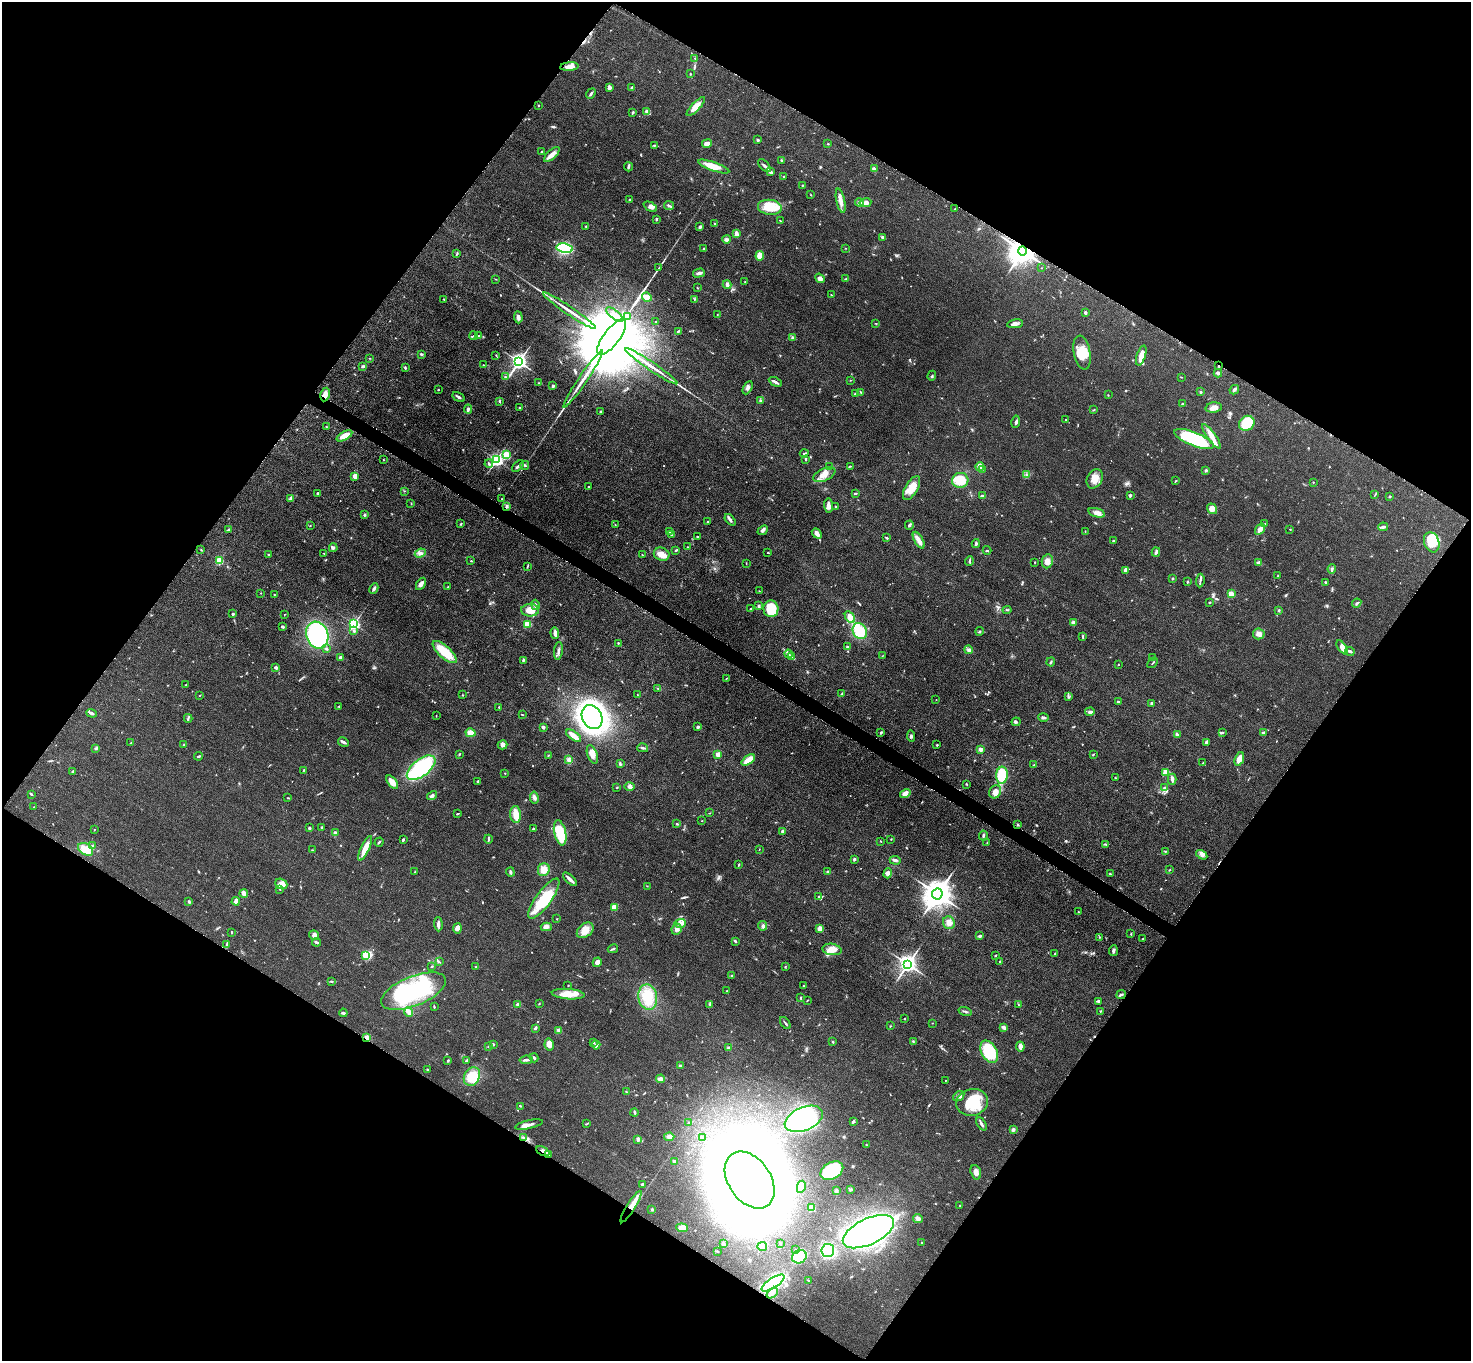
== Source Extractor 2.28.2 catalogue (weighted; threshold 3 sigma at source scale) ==
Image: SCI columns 13-5885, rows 162-5597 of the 5894 x 5897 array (HDU 1 of 3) = the unmasked area's bounding box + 8 px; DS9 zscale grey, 4 x 4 block average (1 PNG px = mean of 4 x 4 image px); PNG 1473 x 1363 px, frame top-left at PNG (2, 2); each listed source drawn as its Kron ellipse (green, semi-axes under 4 px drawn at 4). Shown black and unused: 49% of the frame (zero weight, under 3 of 5 exposures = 1% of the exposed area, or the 3 px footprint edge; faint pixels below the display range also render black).
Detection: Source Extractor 2.28.2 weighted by HDU 2 'WHT'. Background 0.0479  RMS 0.0053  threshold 0.024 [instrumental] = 3 sigma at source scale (4.5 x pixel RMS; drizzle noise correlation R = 1.50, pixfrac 1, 0.05/0.05 arcsec/px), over >= 5 px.
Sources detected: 716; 1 too faint to see at this stretch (4 x 4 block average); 10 inside a brighter object's white glare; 5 cosmic-ray / hot-pixel residue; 2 long thin detections or spike segments (spike, bleed or trail) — neither listed nor drawn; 12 coinciding with a brighter row at this scale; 33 inside a brighter listed object's ellipse — not listed separately; of the other 653, all 500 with FLUX_AUTO >= 1.36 (the completeness limit of this list) listed and drawn (153 fainter detections not listed), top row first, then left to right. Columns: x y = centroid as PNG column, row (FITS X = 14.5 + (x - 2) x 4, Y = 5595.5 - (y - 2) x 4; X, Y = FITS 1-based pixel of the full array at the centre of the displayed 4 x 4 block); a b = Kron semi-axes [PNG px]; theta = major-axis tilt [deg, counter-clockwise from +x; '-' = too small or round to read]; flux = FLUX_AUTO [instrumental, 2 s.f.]
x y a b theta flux
695 58 2 2 - 1.9
569 67 9 3 5 26
690 74 2 2 - 2.4
609 87 4 3 - 8.8
632 88 3 2 - 6.2
591 94 6 2 52 5.9
538 105 2 2 - 1.8
696 107 12 4 47 36
633 112 3 2 - 4.9
646 112 3 2 - 4.7
758 140 3 2 - 5.1
707 144 5 3 - 19
828 144 2 2 - 2.5
654 145 3 2 - 3.1
542 152 3 2 - 2.9
552 155 10 4 44 20
781 161 3 2 - 2.7
764 166 8 3 -47 8.9
628 167 4 2 - 5.2
714 167 16 4 -19 55
874 169 3 3 - 4.2
771 172 4 3 - 7
784 177 3 2 - 2.7
802 185 3 2 - 1.9
811 195 2 2 - 1.6
629 200 3 2 - 3.4
841 201 12 4 -78 21
860 202 4 4 - 11
865 203 6 3 9 17
669 206 5 2 - 5.6
650 207 7 4 -26 16
770 207 12 7 -7 93
955 209 3 2 - 1.5
656 219 3 2 - 4.9
780 220 3 2 - 1.9
715 224 2 2 - 3.9
586 226 3 2 - 1.5
700 227 3 2 - 6.8
736 234 4 2 - 23
883 237 4 2 - 6
727 239 4 3 - 10
565 248 8 4 -10 290
845 248 2 2 - 1.7
704 249 3 3 - 4.1
1023 251 4 4 - 3700
457 254 3 2 - 3.1
760 256 5 4 - 34
659 267 4 2 - 3.5
1042 268 2 2 - 1.6
699 273 6 3 15 9.3
820 278 5 3 - 12
496 279 3 2 - 1.7
846 279 3 2 - 4
745 282 2 2 - 1.7
727 285 4 3 - 7.7
697 288 2 2 - 1.9
831 295 2 2 - 1.7
647 297 5 3 - 37
443 299 2 2 - 2.2
694 299 3 2 - 2.4
570 311 32 2 -34 40
1085 313 3 3 - 4.7
615 314 10 3 -38 15
717 315 2 2 - 1.5
518 317 6 3 -86 10
627 317 3 2 - 2400
656 322 2 2 - 1.6
876 323 2 2 - 1.9
1015 324 8 3 9 14
678 331 4 2 - 3.9
473 336 4 2 - 4.1
478 336 3 2 - 4.4
612 337 21 8 53 100000
793 337 4 2 - 3.7
1082 353 17 8 -80 57
421 354 3 2 - 3.7
496 355 3 2 - 1.5
1141 355 10 4 72 24
370 358 2 2 - 1.6
519 362 3 3 - 1000
483 365 2 2 - 1.7
363 366 4 3 - 4.8
651 366 31 2 -34 41
1219 366 2 2 - 2.2
405 368 4 2 - 3.7
1218 373 4 3 - 5.9
932 376 5 2 - 5.1
505 377 4 2 - 3.1
1181 377 3 2 - 1.7
583 379 34 2 56 51
850 380 2 2 - 1.6
775 382 7 2 -28 13
539 383 2 2 - 1.6
553 386 2 2 - 13
748 388 7 4 62 10
438 390 2 2 - 3.2
1234 390 5 2 - 8
860 392 3 2 - 1.9
1200 392 3 2 - 3.2
855 393 4 2 - 2.4
325 394 7 4 79 21
1108 395 2 2 - 1.6
459 397 6 2 -30 8.7
760 400 3 2 - 3.4
499 401 3 2 - 3.2
1182 404 2 2 - 2.2
520 408 2 2 - 8.5
1214 408 8 5 6 17
468 409 4 2 - 7.4
1093 410 3 2 - 1.9
600 412 2 2 - 3
1066 420 2 2 - 1.9
1016 422 6 3 79 6.5
1247 423 8 7 - 110
326 427 2 2 - 1.4
345 436 8 4 30 41
1211 436 15 4 -55 27
1194 439 21 6 -22 320
804 453 4 2 - 3.7
507 455 2 2 - 140
805 459 3 2 - 3.5
383 460 2 2 - 1.7
496 460 2 2 - 660
489 464 4 2 - 5
525 465 4 2 - 4.1
518 466 7 2 43 8
850 466 3 2 - 2.3
830 467 2 2 - 2.4
980 467 4 3 - 26
983 469 2 2 - 1.6
1206 470 3 3 - 4.4
1026 474 3 2 - 4.1
824 475 12 6 26 30
355 476 3 2 - 24
1095 479 10 7 61 32
960 480 8 7 - 64
1176 481 2 2 - 2.5
1313 482 2 2 - 1.4
588 487 2 2 - 7.1
912 488 13 6 59 44
404 491 2 2 - 1.8
317 493 3 2 - 3.3
855 493 3 2 - 3.7
1130 495 3 2 - 4.8
1375 495 3 2 - 2.5
982 496 3 2 - 7.5
1389 497 3 2 - 2
290 499 3 2 - 4.6
502 499 2 2 - 1.7
411 504 3 2 - 1.9
829 505 7 3 -85 19
507 506 4 3 - 4.6
836 506 3 2 - 2.6
1212 509 5 5 - 13
1096 513 8 4 -16 16
365 515 3 3 - 3.9
730 520 7 3 -51 9.2
707 522 2 2 - 2.1
461 524 3 2 - 1.9
615 524 2 2 - 1.5
1265 524 3 2 - 1.8
909 525 4 2 - 5.7
310 526 2 2 - 2
1383 527 5 3 - 8.2
1260 529 6 3 57 20
1290 529 2 2 - 1.5
228 530 3 2 - 3.4
763 530 6 3 40 8.1
670 531 3 2 - 5.7
1085 531 2 2 - 1.6
817 533 6 3 -49 15
671 535 3 2 - 2.6
697 536 2 2 - 1.8
887 538 3 2 - 4
919 540 9 3 -60 22
1113 541 2 2 - 2.1
1432 542 10 7 -71 72
976 543 4 3 - 7.8
688 547 2 2 - 1.5
333 548 4 3 - 5.9
201 550 2 2 - 1.6
676 550 4 2 - 4.4
987 550 4 2 - 3.3
768 552 2 2 - 1.4
1156 552 5 2 - 8.7
324 553 3 2 - 1.7
420 553 6 3 24 10
662 554 8 6 -20 30
269 555 2 2 - 8.9
642 555 2 2 - 1.8
219 561 2 2 - 110
471 561 2 2 - 2
969 561 4 2 - 4.7
1047 561 7 5 81 20
1035 562 2 2 - 1.5
746 563 3 2 - 1.4
1258 563 4 3 - 5.8
527 566 3 2 - 2.4
1332 569 4 2 - 6.1
1126 570 4 3 - 12
1278 576 3 2 - 2
1172 578 2 2 - 3.3
1200 581 7 2 84 5.8
1187 582 3 2 - 3.5
1325 582 2 2 - 3.1
421 584 7 3 58 12
448 587 3 2 - 2.6
374 589 5 2 - 7.3
759 591 2 2 - 1.6
261 593 2 2 - 1.7
274 594 2 2 - 1.6
1231 594 2 2 - 52
1209 602 2 2 - 3.4
1357 603 5 2 - 3.9
535 605 5 3 - 7.6
759 606 4 3 - 5.2
751 609 3 2 - 3.5
771 609 8 7 - 92
530 610 9 6 -2 42
1007 610 4 2 - 2.8
1279 610 3 2 - 3.1
233 614 2 2 - 5.6
284 615 3 2 - 1.4
850 617 6 4 -57 22
1073 622 4 4 - 9.4
354 624 3 3 - 410
527 624 2 2 - 140
283 627 3 2 - 4.6
354 631 3 3 - 5.2
860 631 8 6 -60 88
980 631 4 2 - 3
555 633 6 3 -86 13
1259 634 6 5 - 14
317 635 14 11 -70 460
1083 637 3 2 - 1.9
618 643 2 2 - 4.8
848 647 3 2 - 6
1342 647 8 4 -54 17
327 649 3 2 - 4.1
968 650 4 3 - 6.4
558 651 9 2 83 10
1350 651 5 2 - 6.4
445 652 15 6 -43 99
789 654 4 3 - 6.6
882 656 3 2 - 1.9
792 657 3 2 - 4.1
340 658 2 2 - 12
1152 658 2 2 - 1.8
523 660 3 2 - 4.4
1051 662 5 2 - 4
1153 663 6 2 48 3.3
1118 664 2 2 - 1.4
276 667 3 2 - 7.7
726 679 2 2 - 1.6
186 685 3 2 - 2.8
658 688 3 2 - 2.6
842 693 4 2 - 3.8
200 695 3 2 - 1.5
462 695 2 2 - 1.7
637 695 2 2 - 1.4
1068 697 2 2 - 2
936 700 2 2 - 1.4
1118 701 2 2 - 6.2
1152 703 2 2 - 6.6
339 706 2 2 - 2.7
499 707 3 2 - 2.2
1090 712 5 3 - 7.2
92 713 5 3 - 8.4
436 715 2 2 - 1.5
523 715 2 2 - 1.8
592 717 12 10 -65 1000
1043 717 5 3 - 7
188 718 4 2 - 4
1016 722 4 2 - 4.1
543 727 3 2 - 8
698 727 2 2 - 5.8
881 732 3 2 - 3.9
1222 732 2 2 - 3.3
1263 732 3 2 - 5.5
471 733 5 4 - 26
1177 734 4 3 - 4.5
574 736 9 4 -35 20
911 736 6 2 -83 4.5
343 742 6 2 -30 8.5
1207 742 4 3 - 7.6
131 743 3 2 - 3
184 744 2 2 - 1.4
503 745 5 4 - 13
937 745 2 2 - 2.9
643 748 5 2 - 6.9
95 749 2 2 - 1.9
981 749 4 3 - 16
459 754 2 2 - 1.4
592 754 9 5 -71 22
718 754 2 2 - 56
548 755 3 2 - 1.6
1093 755 2 2 - 2.5
199 756 4 2 - 4.1
569 759 3 2 - 3.4
1239 759 7 4 70 30
748 760 7 4 37 37
1203 763 2 2 - 1.5
620 764 4 2 - 4
1034 765 3 2 - 3.1
421 768 17 8 37 340
304 770 3 2 - 2
73 771 4 3 - 4.6
1166 772 2 2 - 65
505 773 2 2 - 2.1
1002 775 8 5 85 130
1115 778 3 2 - 2.5
1172 779 5 3 - 7.5
478 781 2 2 - 6.1
392 782 8 3 -52 39
967 784 3 2 - 2.4
617 787 2 2 - 1.9
629 787 5 4 - 12
1164 787 3 2 - 2
995 792 7 5 57 23
905 793 5 3 - 21
31 794 3 2 - 3.6
432 796 5 3 - 7.2
288 798 4 2 - 1.9
534 798 6 3 -79 10
34 807 2 2 - 1.4
709 813 2 2 - 1.6
458 814 3 2 - 3.2
516 814 8 5 -84 34
702 821 2 2 - 1.6
677 824 2 2 - 3
1018 824 3 2 - 3.1
322 827 3 2 - 2.2
309 828 3 2 - 3.9
533 829 3 2 - 4.4
94 830 2 2 - 1.4
783 831 2 2 - 23
335 833 3 2 - 3.6
560 833 13 6 -77 110
983 836 5 2 - 5.4
488 839 4 2 - 3.1
891 839 2 2 - 1.9
403 840 3 2 - 4.9
880 841 2 2 - 1.5
379 842 4 2 - 4.1
987 842 3 2 - 1.8
1105 844 4 2 - 3.7
92 845 2 2 - 3.1
365 848 13 3 65 48
86 849 8 5 -33 44
759 849 2 2 - 1.4
312 850 2 2 - 2.2
1165 851 2 2 - 1.9
1202 855 6 3 -33 9.9
854 859 3 2 - 6.4
895 860 5 3 - 7.6
739 865 3 2 - 2.6
544 870 6 6 - 29
1169 870 2 2 - 1.5
415 872 2 2 - 1.4
510 872 4 3 - 5.7
828 872 3 2 - 7.6
888 873 5 4 - 16
1110 874 3 2 - 1.8
570 879 9 2 -44 15
281 884 6 5 - 24
647 886 2 2 - 1.4
280 890 2 2 - 1.6
244 893 4 2 - 18
937 894 5 5 - 3900
818 897 2 2 - 2.7
544 899 24 8 54 110
236 901 4 3 - 18
189 902 3 3 - 4.1
614 907 4 3 - 24
1078 912 2 2 - 2.2
557 919 2 2 - 1.8
680 923 6 4 2 11
949 923 6 6 - 18
438 924 7 2 -87 12
763 926 5 3 - 7.7
546 927 5 4 - 10
457 928 5 4 - 18
677 929 5 4 - 13
820 929 4 3 - 26
585 930 9 6 39 35
231 932 2 2 - 2.5
1131 934 3 2 - 2.1
314 935 5 4 - 11
980 936 4 2 - 4.7
1099 937 2 2 - 1.5
1143 939 3 2 - 1.7
735 941 3 2 - 4.8
317 942 4 2 - 6.5
227 944 3 2 - 3
613 949 5 2 - 3.9
832 949 9 5 -9 40
1113 951 5 3 - 7.3
1055 954 3 2 - 2.7
366 955 3 3 - 110
995 956 2 2 - 1.9
440 962 2 2 - 1.6
597 962 5 4 - 16
1000 962 3 2 - 2.5
908 964 4 4 - 1000
432 966 3 2 - 2.6
785 966 3 2 - 1.8
476 967 2 2 - 2.7
732 975 2 2 - 1.8
331 981 3 2 - 3
568 985 2 2 - 1.5
803 986 2 2 - 2.2
413 991 34 14 22 350
727 991 2 2 - 2.2
568 994 16 5 -5 45
1121 995 5 2 - 5.6
648 997 13 9 -80 62
800 998 3 2 - 2.5
808 1000 2 2 - 1.5
1098 1001 4 2 - 5.8
539 1004 2 2 - 2
710 1004 3 2 - 2
518 1005 3 3 - 8.4
1018 1005 2 2 - 1.8
434 1006 3 2 - 2.5
965 1011 6 2 -15 4.4
1101 1011 3 2 - 2.5
409 1012 5 3 - 18
343 1013 4 3 - 4.9
904 1019 2 2 - 3
785 1023 7 2 -54 4.9
932 1023 2 2 - 1.4
890 1026 2 2 - 1.9
1004 1027 4 3 - 12
535 1028 4 2 - 5.6
559 1031 2 2 - 2.7
367 1037 2 2 - 41
913 1041 3 2 - 2.1
594 1042 2 2 - 3.2
833 1042 2 2 - 3.1
493 1044 2 2 - 4.2
549 1044 6 4 -77 20
596 1045 4 3 - 8.8
489 1046 2 2 - 2.2
1020 1046 5 2 - 23
728 1047 2 2 - 4.6
989 1052 12 7 -61 150
534 1058 4 2 - 4.2
448 1060 3 2 - 3.4
467 1060 4 2 - 4.6
526 1060 6 2 9 6.9
680 1066 4 2 - 4.6
428 1070 3 2 - 3.2
472 1077 10 7 61 83
660 1079 4 3 - 15
946 1080 3 2 - 1.4
626 1092 3 2 - 2.3
959 1096 6 3 37 7.8
972 1102 16 13 13 120
521 1106 2 2 - 2
634 1113 4 2 - 3.8
804 1119 20 11 23 340
853 1121 3 2 - 7.2
688 1123 2 2 - 1.8
587 1124 3 2 - 2.3
981 1124 7 2 -60 9
529 1125 14 3 12 17
1013 1130 4 2 - 4.6
669 1137 5 4 - 8.9
702 1137 2 2 - 1.8
523 1138 3 2 - 3.3
638 1139 4 3 - 6.3
866 1145 2 2 - 1.7
543 1151 7 4 -28 16
549 1155 3 2 - 3.7
675 1161 3 3 - 7.4
832 1171 12 8 29 240
976 1172 7 5 -73 17
750 1180 31 21 -55 8900
642 1184 2 2 - 5.3
801 1187 6 4 80 29
851 1190 3 2 - 5.1
836 1191 3 3 - 6.6
960 1205 2 2 - 2
631 1207 18 4 58 37
811 1208 2 2 - 54
652 1209 3 2 - 2.8
918 1218 5 4 - 11
682 1228 6 3 -8 20
868 1232 27 13 25 1400
922 1243 2 2 - 1.7
723 1244 3 2 - 3.1
780 1244 3 2 - 1.7
762 1246 5 3 - 18
796 1249 2 2 - 1.4
718 1251 3 2 - 2.5
828 1251 6 6 - 220
799 1257 7 6 - 100
808 1281 3 2 - 2.4
773 1283 13 5 34 270
772 1293 6 3 39 8.3
Overlapping masked pixels (flux is a lower limit): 9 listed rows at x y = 1023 251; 1219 366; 325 394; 507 506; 367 1037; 543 1151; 549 1155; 631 1207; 773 1283
Diffuse or blended objects may show on this block-average render without a row.